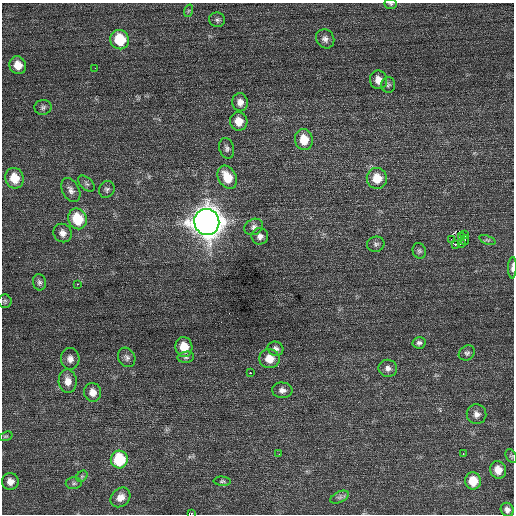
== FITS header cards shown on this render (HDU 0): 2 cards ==
NAXIS1  =                  512 / Axis length
NAXIS2  =                  512 / Axis length

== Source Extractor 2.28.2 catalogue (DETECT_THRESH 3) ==
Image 512 x 512 px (HDU 0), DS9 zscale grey, 1 PNG px = 1 image px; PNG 516 x 516 px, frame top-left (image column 1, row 512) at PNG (2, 3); each listed source drawn as its Kron ellipse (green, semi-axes under 4 px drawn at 4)
Background 0.457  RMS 0.73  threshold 2.19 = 3 sigma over >= 5 px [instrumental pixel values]
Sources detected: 68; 1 with non-positive FLUX_AUTO (blend fragments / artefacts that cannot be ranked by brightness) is neither listed nor drawn; the other 67 listed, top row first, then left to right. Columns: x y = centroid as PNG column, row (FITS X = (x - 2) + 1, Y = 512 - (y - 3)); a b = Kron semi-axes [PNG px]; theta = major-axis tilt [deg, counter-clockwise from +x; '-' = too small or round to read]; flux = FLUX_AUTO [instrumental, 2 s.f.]
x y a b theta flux
391 4 6 5 - 79
188 11 6 4 71 68
217 20 8 7 - 150
325 39 10 8 -55 240
120 40 10 9 - 1800
18 65 9 8 - 640
95 68 2 2 - 37
378 80 9 8 - 450
388 85 8 7 - 120
240 102 9 8 - 300
43 107 8 7 - 150
239 121 9 8 - 520
304 140 10 9 - 920
227 148 10 7 -75 160
227 177 12 8 -61 1000
14 178 10 9 - 1000
377 178 10 10 - 910
86 184 10 6 -44 130
107 189 9 7 55 140
71 190 13 8 -61 270
77 219 10 9 - 1700
207 222 13 12 - 73000
254 227 10 8 28 200
63 233 9 8 - 280
465 235 3 2 - 1600
260 236 8 8 - 230
461 236 3 3 - 71
451 239 3 2 - 220
465 240 5 3 - 100
487 240 8 4 -22 82
376 244 9 7 16 140
455 244 3 2 - 270
461 244 3 2 - 180
419 251 8 6 -70 120
512 268 11 3 87 160
39 282 8 6 -78 140
77 284 3 2 - 130
5 301 7 6 - 91
419 343 6 5 - 140
184 347 10 8 -78 970
275 349 8 7 - 200
467 353 8 7 - 150
127 357 10 8 -62 190
186 357 8 5 9 120
70 359 11 9 -87 300
269 359 10 9 - 680
388 368 9 8 - 230
250 373 3 3 - 670
68 381 12 9 -84 430
282 390 10 8 -4 240
93 392 9 8 - 410
477 414 10 10 - 280
5 436 7 4 18 70
463 453 3 2 - 91
279 454 2 2 - 68
511 456 7 5 -60 76
119 460 9 8 - 2700
498 470 9 8 - 550
82 476 6 5 - 82
222 481 8 4 -5 90
473 481 8 8 - 950
10 482 8 8 - 350
74 483 8 6 -1 110
120 497 11 8 45 420
340 497 10 5 26 140
507 510 7 6 - 200
191 514 2 2 - 460
At the frame edge (FLAGS 8, measured only in part): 3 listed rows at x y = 391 4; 512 268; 191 514
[1 non-positive-flux detection neither listed nor drawn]